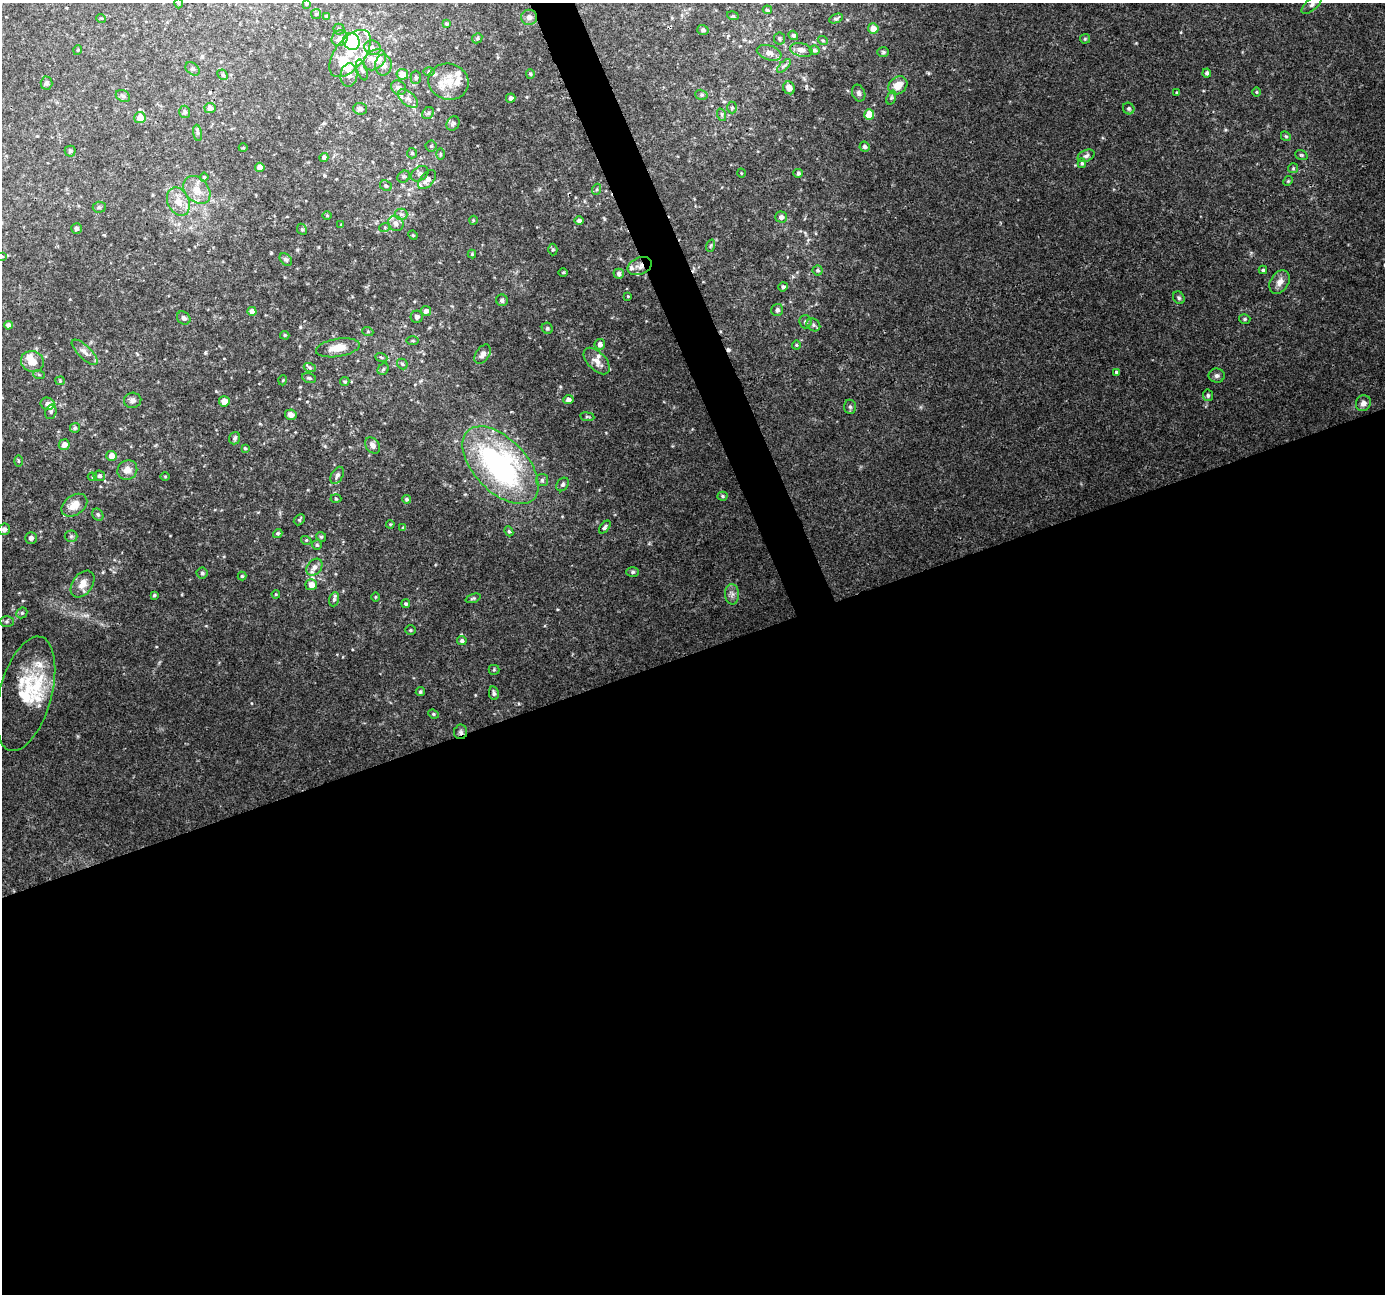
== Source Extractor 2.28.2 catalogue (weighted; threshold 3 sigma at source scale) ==
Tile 15 of 4 x 4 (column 3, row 4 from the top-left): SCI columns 2771-4153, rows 135-1426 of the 5537 x 5383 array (HDU 1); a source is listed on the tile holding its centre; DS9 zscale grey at full resolution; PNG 1387 x 1296 px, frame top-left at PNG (2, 3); each listed source drawn as its Kron ellipse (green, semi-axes under 4 px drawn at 4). Shown black and unused: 51% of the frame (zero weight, under 3 of 4 exposures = <1% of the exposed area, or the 3 px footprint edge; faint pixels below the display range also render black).
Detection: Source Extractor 2.28.2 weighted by HDU 2 'WHT'; one run over the whole footprint, this tile lists its part. Background 0.0384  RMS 0.0037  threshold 0.0165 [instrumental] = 3 sigma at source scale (4.5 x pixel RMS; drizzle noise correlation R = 1.50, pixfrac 1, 0.0396/0.0396 arcsec/px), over >= 5 px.
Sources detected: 238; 1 too faint to see at this stretch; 2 inside a brighter object's white glare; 2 cosmic-ray / hot-pixel residue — neither listed nor drawn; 22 inside a brighter listed object's ellipse — not listed separately; the other 211 listed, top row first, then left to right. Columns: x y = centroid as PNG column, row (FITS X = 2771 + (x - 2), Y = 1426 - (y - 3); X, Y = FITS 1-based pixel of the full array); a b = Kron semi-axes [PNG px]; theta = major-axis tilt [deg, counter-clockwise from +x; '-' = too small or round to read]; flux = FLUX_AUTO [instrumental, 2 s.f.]
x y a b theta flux
178 3 5 3 - 0.33
307 4 4 4 - 0.58
1312 4 12 5 41 1.4
767 10 5 3 - 0.47
316 14 5 5 - 0.51
326 16 4 4 - 0.42
733 16 6 3 -16 0.41
529 17 8 7 - 1.4
101 18 5 3 - 0.31
836 19 7 4 23 0.62
447 24 4 3 - 0.48
873 28 5 5 - 3.8
339 29 5 5 - 0.62
703 30 6 4 -17 0.79
793 35 5 4 - 0.73
340 38 9 7 43 1.6
477 38 5 4 - 0.51
779 39 6 5 - 0.59
1085 39 5 5 - 0.42
823 40 5 4 - 0.43
351 41 9 8 - 20
373 48 8 7 - 1.5
78 50 5 3 - 0.27
801 50 11 6 -13 2
814 50 5 4 - 0.7
883 52 6 5 - 0.57
350 53 28 15 52 8.4
769 53 13 7 -18 2
374 60 12 9 38 3
383 65 10 8 87 1.9
784 66 9 3 45 0.72
192 69 8 5 -40 0.78
362 70 11 5 -72 0.96
429 72 6 4 0 0.51
1207 73 4 4 - 0.97
402 74 5 5 - 3.8
530 74 5 4 - 0.4
223 75 6 4 -44 0.52
349 75 12 8 84 2.3
416 77 6 5 - 0.62
448 82 20 18 -17 7
46 83 6 6 - 0.94
898 85 10 8 39 4.8
399 88 8 7 - 1.3
789 88 6 5 - 2.2
1257 92 5 3 - 0.35
859 93 8 6 -67 1.1
1177 93 3 3 - 0.36
701 95 6 5 - 0.61
123 96 7 5 -29 0.77
891 97 7 4 70 0.66
511 98 5 4 - 1
408 99 12 6 -39 1.8
210 108 5 5 - 1.7
732 108 6 5 - 0.64
360 109 7 6 - 0.96
1129 109 6 5 - 0.8
185 112 6 5 - 0.73
428 113 6 5 - 0.8
722 115 6 4 -72 0.54
869 115 5 5 - 7
140 117 5 5 - 4.5
453 123 7 6 - 0.8
197 133 8 4 -81 0.64
1286 136 5 4 - 0.44
431 146 5 5 - 0.53
865 147 5 5 - 1.1
243 148 4 3 - 0.27
70 151 5 5 - 0.57
412 153 5 5 - 0.57
440 154 6 4 -89 0.44
1301 155 6 4 -20 0.52
1086 156 9 5 23 1
324 158 4 4 - 1.1
1082 163 5 4 - 0.6
260 167 5 4 - 3.7
1293 168 5 5 - 0.46
741 173 4 3 - 0.27
798 173 5 4 - 0.63
420 174 9 6 34 1.1
204 177 4 4 - 0.52
404 177 7 5 40 0.72
427 180 11 6 50 2.3
1288 181 5 4 - 0.43
386 186 6 5 - 0.63
597 189 5 3 - 0.41
197 190 16 11 -48 4.8
178 202 15 10 -65 4.3
99 207 6 5 - 0.67
401 214 6 6 - 1
327 216 5 3 - 0.31
781 217 5 5 - 1.1
473 220 4 3 - 0.3
579 221 4 4 - 0.93
396 223 8 7 - 1.6
341 225 4 3 - 0.32
385 227 5 3 - 0.38
76 229 5 5 - 0.87
302 229 6 4 -66 0.58
413 235 5 4 - 0.43
710 246 6 4 70 0.58
553 249 6 4 89 0.55
472 254 4 4 - 0.4
2 256 4 3 - 0.29
286 259 7 5 -48 0.71
640 266 13 8 21 2.3
817 270 5 5 - 0.63
1263 270 4 3 - 0.5
563 272 5 3 - 0.38
619 274 5 5 - 1.2
1280 282 12 9 58 2.6
783 287 5 4 - 0.93
628 296 3 3 - 0.29
1179 298 7 5 -59 0.73
502 300 6 5 - 0.95
777 310 6 6 - 1.2
252 311 4 4 - 2.4
426 311 5 5 - 1.6
417 317 6 6 - 1.1
184 318 7 6 - 1.1
1245 319 5 4 - 0.59
805 322 6 6 - 1
8 325 4 4 - 1.1
813 325 7 6 - 0.88
547 328 6 5 - 0.63
368 332 5 3 - 0.39
285 335 5 4 - 0.45
413 341 6 3 0 0.42
600 344 5 5 - 1.8
796 345 4 4 - 0.4
338 348 22 9 9 5.5
85 352 17 6 -44 2.1
483 354 10 6 56 1.7
381 357 6 3 -19 0.54
32 361 12 10 -27 4
597 361 16 9 -46 3
402 364 6 4 -48 0.58
310 368 6 4 -19 0.64
383 369 6 5 - 0.67
1116 372 4 3 - 0.68
39 375 6 3 -19 0.4
1217 376 8 7 - 1.1
309 378 7 4 -14 0.75
283 380 5 3 - 0.3
60 381 4 4 - 0.39
345 381 5 4 - 0.5
1208 395 6 5 - 0.73
568 399 5 4 - 1.3
133 400 9 7 4 1.3
224 401 5 5 - 2.7
1363 403 8 7 - 1.8
47 404 7 6 - 1.5
850 407 7 6 - 0.82
51 412 8 5 75 0.76
291 415 6 5 - 1.7
587 417 7 3 -8 0.45
75 428 5 5 - 0.63
235 438 6 5 - 0.82
64 445 5 5 - 2
373 445 9 6 -50 1.6
245 448 4 3 - 0.37
112 456 5 5 - 3.3
19 461 5 3 - 0.34
500 465 47 26 -46 84
127 470 10 9 - 2.9
337 475 9 5 60 1.1
99 476 5 5 - 1
165 476 5 3 - 0.33
92 477 5 4 - 0.42
542 480 6 6 - 0.8
563 484 7 5 56 0.88
723 496 5 4 - 0.46
336 498 5 3 - 0.39
406 499 4 4 - 0.61
74 505 14 9 36 4.4
98 515 6 5 - 0.71
299 520 6 4 45 0.47
390 524 4 3 - 0.32
605 527 7 4 50 0.81
403 528 4 4 - 0.42
4 529 6 5 - 1.2
509 531 5 4 - 0.54
278 533 5 4 - 0.6
71 536 6 6 - 0.78
321 537 5 4 - 0.49
31 538 6 5 - 1
306 540 5 3 - 0.4
317 545 5 5 - 0.58
314 567 9 7 50 1.9
633 572 6 5 - 0.67
202 573 5 5 - 0.66
242 576 4 4 - 0.56
83 584 15 10 54 3.9
311 585 6 5 - 3
276 594 4 3 - 0.32
732 594 10 7 -88 1.5
154 595 3 3 - 0.52
375 597 4 3 - 0.3
473 598 8 3 18 0.49
334 599 7 5 72 0.95
406 604 4 4 - 0.65
22 613 6 5 - 0.62
7 621 7 5 0 0.72
410 630 5 4 - 0.45
462 641 5 4 - 0.82
494 670 5 5 - 0.46
420 692 5 4 - 0.65
494 693 7 5 -80 0.82
26 694 59 26 75 19
433 714 5 4 - 0.47
461 732 7 6 - 0.96
Overlapping masked pixels (flux is a lower limit): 3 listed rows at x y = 789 88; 640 266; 461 732
Isophote crosses this tile's border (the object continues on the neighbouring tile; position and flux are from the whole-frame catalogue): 5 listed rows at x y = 178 3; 307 4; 1312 4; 2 256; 4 529